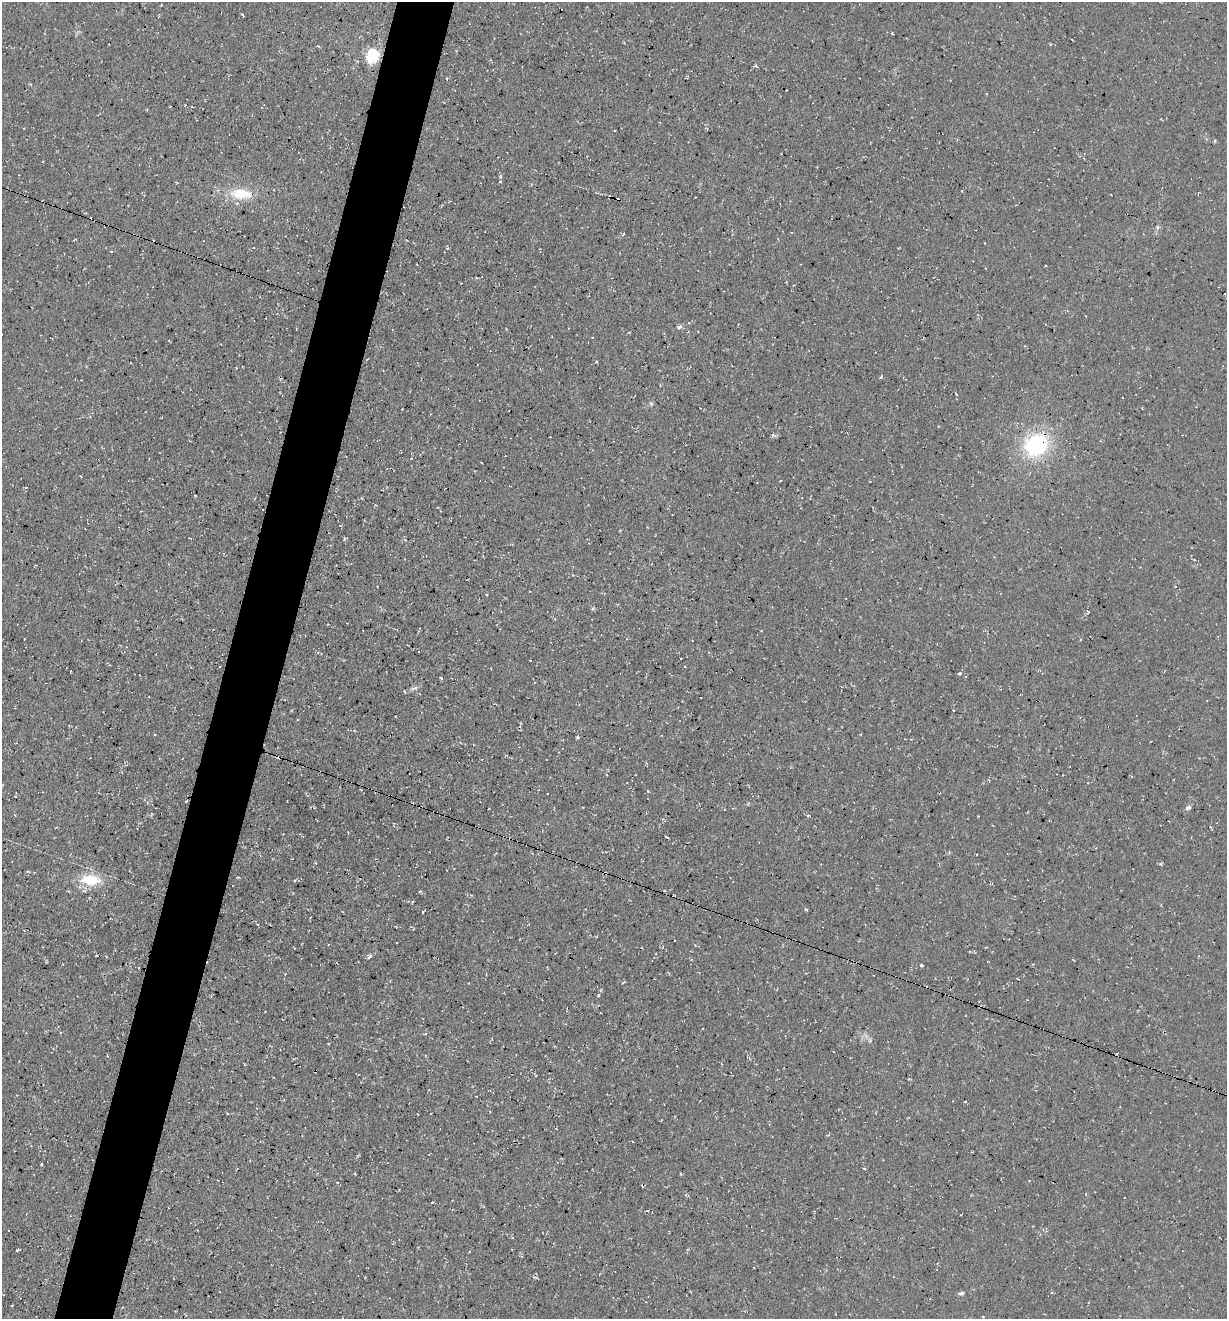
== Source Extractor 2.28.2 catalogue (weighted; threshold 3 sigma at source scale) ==
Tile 7 of 4 x 4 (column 3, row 2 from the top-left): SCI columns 2587-3811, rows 2638-3954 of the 5290 x 5272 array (HDU 1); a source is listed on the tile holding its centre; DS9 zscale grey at full resolution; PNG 1229 x 1321 px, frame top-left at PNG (2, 2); no overlay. Shown black and unused: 5% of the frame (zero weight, under 3 of 4 exposures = <1% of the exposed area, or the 3 px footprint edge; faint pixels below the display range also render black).
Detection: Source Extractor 2.28.2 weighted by HDU 2 'WHT'; one run over the whole footprint, this tile lists its part. Background 0.0861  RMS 0.0059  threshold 0.0264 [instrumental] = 3 sigma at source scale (4.5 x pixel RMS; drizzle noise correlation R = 1.50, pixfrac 1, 0.05/0.05 arcsec/px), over >= 5 px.
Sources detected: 65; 1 too faint to see at this stretch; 14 cosmic-ray / hot-pixel residue — not listed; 1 inside a brighter listed object's ellipse — not listed separately; the other 49 listed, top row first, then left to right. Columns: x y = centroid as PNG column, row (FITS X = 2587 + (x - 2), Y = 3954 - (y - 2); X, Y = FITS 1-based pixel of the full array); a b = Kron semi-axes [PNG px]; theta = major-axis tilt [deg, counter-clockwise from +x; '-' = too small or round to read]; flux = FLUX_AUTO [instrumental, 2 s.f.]
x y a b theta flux
243 15 4 2 - 0.57
373 55 6 5 - 120
756 66 5 3 - 1.7
501 177 5 4 - 0.95
176 182 3 3 - 0.78
962 191 3 2 - 0.39
241 194 31 14 -4 17
447 248 4 4 - 0.73
679 327 8 5 19 1.3
956 394 4 2 - 0.44
651 404 6 5 - 0.94
402 409 2 2 - 0.34
1036 445 24 21 34 55
780 481 3 2 - 0.45
1194 560 3 3 - 0.63
1175 587 4 2 - 0.4
487 595 3 2 - 0.72
593 609 6 4 2 0.76
24 639 3 2 - 0.32
530 660 3 2 - 0.29
960 673 4 3 - 0.75
441 678 4 3 - 0.75
414 688 12 4 18 1.9
953 710 3 2 - 0.63
577 737 5 4 - 0.69
547 793 2 2 - 0.54
187 801 6 2 47 0.55
1188 808 8 6 15 1.4
808 816 4 3 - 1
667 837 3 2 - 0.92
91 880 23 13 -1 18
420 891 4 4 - 0.61
806 909 5 2 - 0.57
423 911 4 3 - 0.47
257 924 3 2 - 0.51
370 956 10 4 52 1.3
1073 960 4 2 - 0.43
921 965 3 3 - 1.1
598 995 4 3 - 0.68
565 1024 3 3 - 0.43
425 1034 4 3 - 0.73
41 1164 3 2 - 0.67
864 1169 4 2 - 0.58
643 1185 4 3 - 0.92
9 1230 3 3 - 2
17 1250 4 2 - 0.85
961 1293 7 5 12 1.3
1052 1293 3 3 - 0.76
11 1306 2 2 - 0.68
Overlapping masked pixels (flux is a lower limit): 3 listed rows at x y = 1036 445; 187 801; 643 1185
Unlisted compact peaks at least as high as the median listed source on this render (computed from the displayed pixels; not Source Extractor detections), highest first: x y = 881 377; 1160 864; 892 33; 344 539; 596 362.